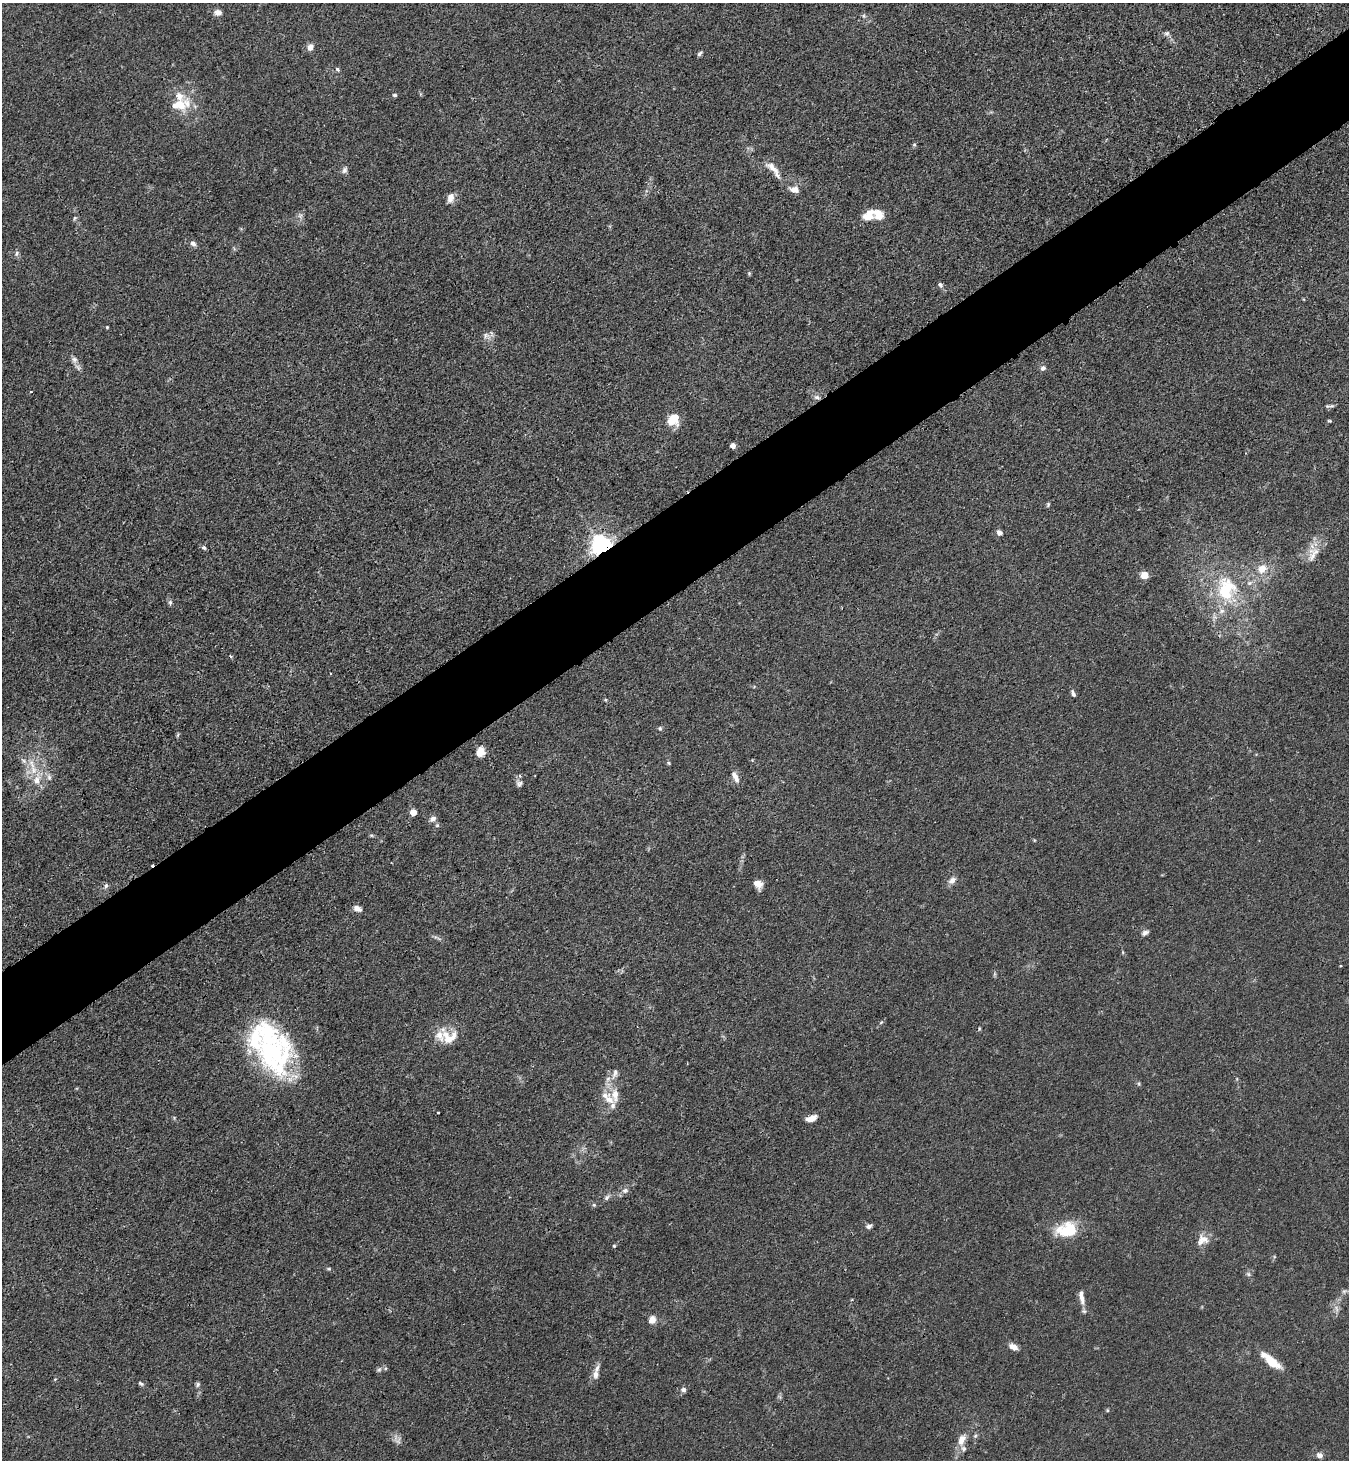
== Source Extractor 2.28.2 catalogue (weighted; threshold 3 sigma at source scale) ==
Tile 10 of 4 x 4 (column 2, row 3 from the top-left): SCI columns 1528-2874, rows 1490-2947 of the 5889 x 5896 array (HDU 1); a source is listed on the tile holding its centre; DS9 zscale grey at full resolution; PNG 1351 x 1462 px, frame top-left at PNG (2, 3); no overlay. Shown black and unused: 6% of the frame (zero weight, under 3 of 4 exposures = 3% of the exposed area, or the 3 px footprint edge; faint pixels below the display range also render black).
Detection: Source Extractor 2.28.2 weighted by HDU 2 'WHT'; one run over the whole footprint, this tile lists its part. Background 0.0145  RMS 0.0026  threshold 0.0118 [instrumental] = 3 sigma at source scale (4.5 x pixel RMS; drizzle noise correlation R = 1.50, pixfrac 1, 0.05/0.05 arcsec/px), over >= 5 px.
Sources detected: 106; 1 too faint to see at this stretch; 3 cosmic-ray / hot-pixel residue — not listed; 16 inside a brighter listed object's ellipse — not listed separately; the other 86 listed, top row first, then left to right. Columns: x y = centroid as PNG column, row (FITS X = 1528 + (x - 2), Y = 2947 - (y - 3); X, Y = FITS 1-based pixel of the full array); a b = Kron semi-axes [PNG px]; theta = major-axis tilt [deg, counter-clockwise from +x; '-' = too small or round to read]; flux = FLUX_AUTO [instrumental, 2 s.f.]
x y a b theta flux
218 12 8 6 -6 1.4
864 16 6 4 -72 0.42
1167 33 8 6 19 0.68
310 47 6 5 - 2.1
699 53 6 4 46 0.59
338 69 5 4 - 0.59
395 95 5 4 - 0.51
179 105 23 15 0 6.3
914 145 5 5 - 0.37
773 168 26 9 -41 3.1
344 170 9 7 67 0.86
794 189 13 9 -6 1.9
450 198 12 8 74 1.9
868 215 19 12 26 3.6
193 244 8 6 -33 0.93
17 253 9 4 88 0.6
749 273 5 4 - 0.32
940 285 8 5 -45 0.65
107 327 4 4 - 0.24
492 333 9 3 -69 0.41
485 335 8 5 75 0.64
74 360 9 8 - 1.2
1043 368 7 6 - 0.89
817 397 9 6 -21 0.88
1329 406 14 3 5 0.61
673 419 14 12 57 5
1329 421 5 4 - 0.33
733 445 4 4 - 2.3
1048 504 7 4 65 0.41
999 533 7 6 - 1.1
601 545 7 6 - 180
204 548 6 5 - 0.54
1313 555 22 12 -84 3.3
1262 569 14 12 42 3.6
1144 575 8 8 - 2.2
1226 589 35 28 84 18
170 602 7 5 -90 0.6
1073 693 9 4 -71 0.7
606 700 5 3 - 0.28
660 728 6 5 - 0.43
178 735 6 4 71 0.35
480 752 10 9 - 2.8
668 763 6 4 -88 0.36
34 770 13 10 -87 3.6
49 777 10 6 -80 0.97
735 777 15 6 -64 1.7
519 783 9 8 - 0.87
413 812 5 4 - 4.4
432 819 9 7 27 1.1
437 825 6 5 - 0.45
952 880 10 7 39 1.4
758 884 9 7 -43 2.4
106 886 7 5 68 0.59
357 908 9 6 -22 1.5
1145 933 9 6 28 0.85
1123 952 5 3 - 0.25
994 974 6 4 71 0.39
881 1022 6 5 - 0.38
440 1036 24 14 69 4.1
268 1047 70 35 -67 47
1139 1084 6 4 -72 0.36
615 1095 24 12 85 4.2
438 1113 3 3 - 0.44
811 1119 12 6 22 2.4
625 1190 9 7 14 1.1
607 1197 9 6 42 0.77
869 1226 7 5 18 0.83
1067 1230 25 16 10 9.7
1202 1240 17 13 22 2.8
614 1246 4 4 - 0.32
329 1269 6 3 0 0.33
1248 1274 6 5 - 0.49
1082 1298 19 7 -76 2.1
652 1320 8 7 - 2.1
1013 1347 9 6 -29 2.1
1271 1362 22 10 -38 5
379 1370 7 5 43 0.56
595 1374 15 8 87 1.6
55 1379 5 4 - 0.26
141 1384 8 4 -29 0.48
198 1384 7 5 74 0.56
683 1389 7 6 - 0.87
1107 1410 5 3 - 0.27
398 1440 11 5 75 0.93
962 1440 15 9 65 2.6
1320 1455 7 7 - 1.1
Overlapping masked pixels (flux is a lower limit): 2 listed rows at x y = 817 397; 601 545